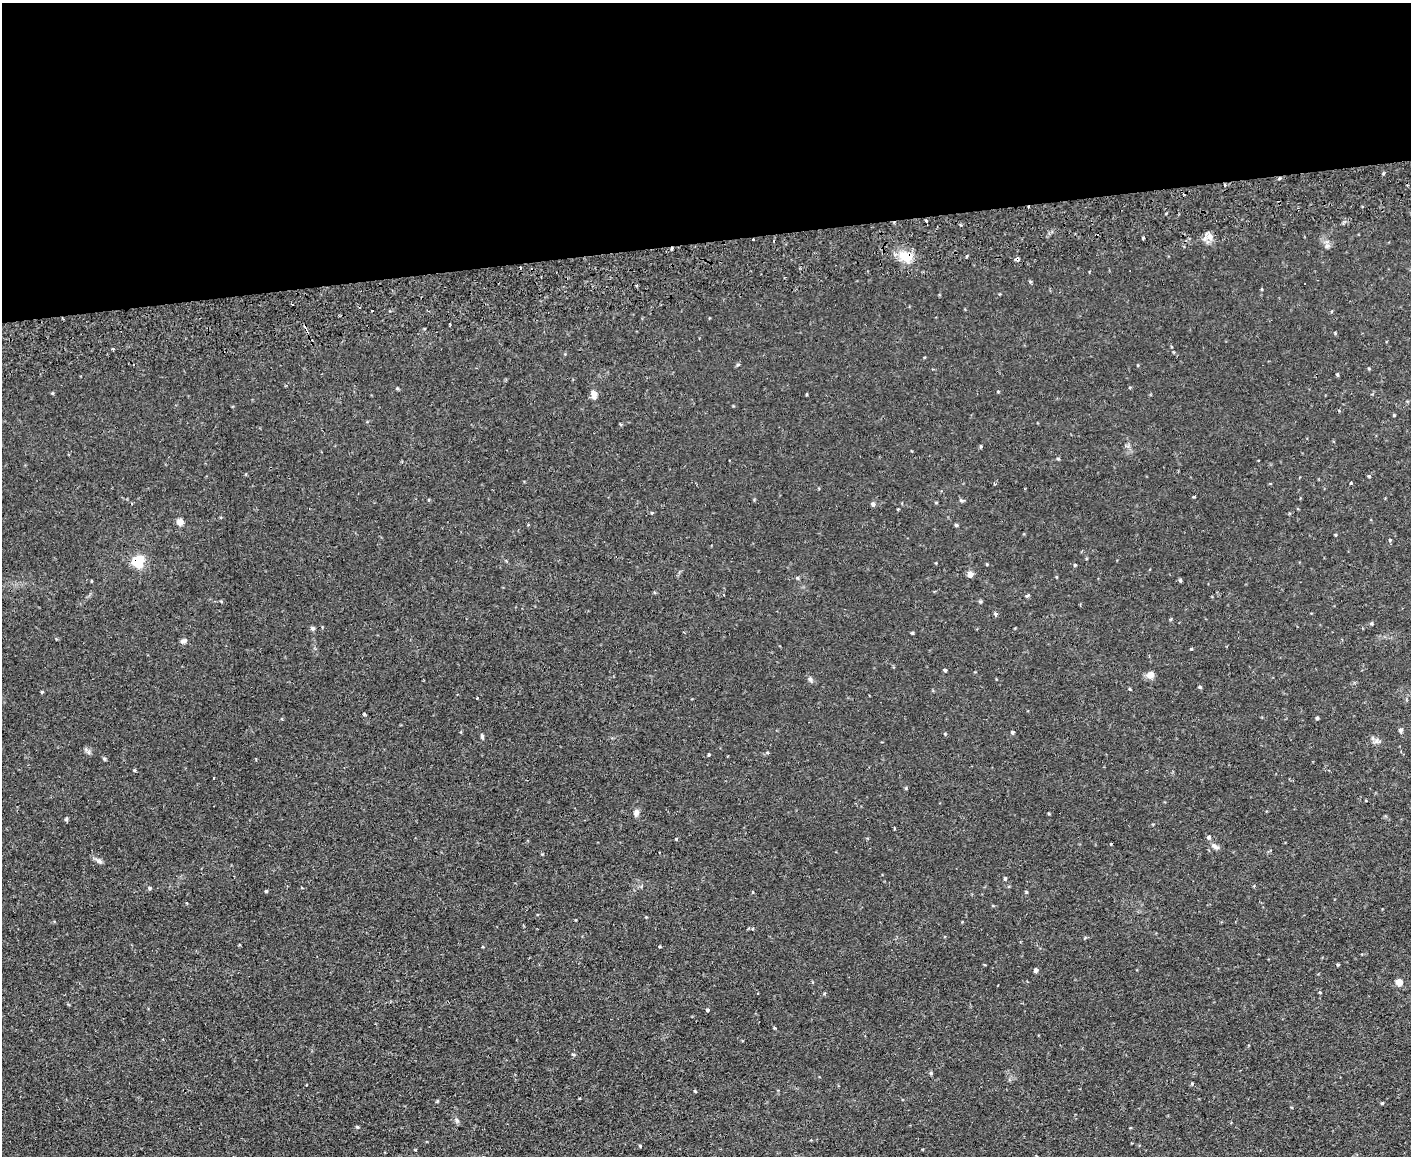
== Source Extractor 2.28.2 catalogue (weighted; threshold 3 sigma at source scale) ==
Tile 2 of 3 x 4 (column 2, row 1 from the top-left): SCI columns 1540-2948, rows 3516-4669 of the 4595 x 4724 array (HDU 1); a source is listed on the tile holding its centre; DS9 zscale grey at full resolution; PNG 1413 x 1158 px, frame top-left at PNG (2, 3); no overlay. Shown black and unused: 21% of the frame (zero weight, under 2 of 3 exposures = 3% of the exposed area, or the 3 px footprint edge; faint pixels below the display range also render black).
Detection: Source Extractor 2.28.2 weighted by HDU 2 'WHT'; one run over the whole footprint, this tile lists its part. Background 0.0291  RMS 0.0052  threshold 0.0233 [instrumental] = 3 sigma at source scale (4.5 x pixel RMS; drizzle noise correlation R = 1.50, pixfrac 1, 0.05/0.05 arcsec/px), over >= 5 px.
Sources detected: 81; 7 cosmic-ray / hot-pixel residue — not listed; the other 74 listed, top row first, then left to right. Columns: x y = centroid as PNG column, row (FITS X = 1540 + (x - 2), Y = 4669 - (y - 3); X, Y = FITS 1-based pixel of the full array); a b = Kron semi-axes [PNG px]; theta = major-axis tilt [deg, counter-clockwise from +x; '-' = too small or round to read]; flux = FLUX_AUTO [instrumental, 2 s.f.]
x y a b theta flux
926 221 3 3 - 1.9
1210 237 9 9 - 3.3
1143 238 3 3 - 0.74
753 240 3 2 - 0.53
1326 246 7 4 89 1.1
905 256 18 11 -21 9.1
1017 259 5 4 - 1.4
372 310 3 2 - 0.6
450 325 3 2 - 0.55
738 364 5 3 - 0.54
1337 374 4 3 - 0.44
594 394 10 7 -83 2.9
1394 415 4 3 - 0.41
981 447 5 4 - 0.61
1369 476 4 4 - 0.55
994 483 4 3 - 0.4
1351 484 3 3 - 2
961 500 6 3 -19 0.72
873 504 5 5 - 1.3
898 509 4 3 - 0.38
180 522 5 5 - 4.3
956 525 4 4 - 0.71
1390 540 5 4 - 0.54
138 561 6 6 - 27
1075 565 4 3 - 0.48
970 574 5 5 - 3.2
798 578 5 3 - 0.54
1181 581 4 4 - 0.77
1027 596 5 3 - 0.75
980 601 6 4 -1 0.63
996 614 5 4 - 0.81
1372 624 5 3 - 0.5
312 628 6 4 -45 0.81
912 633 4 4 - 0.51
184 641 8 5 17 1.5
945 670 4 4 - 0.65
1150 675 8 7 - 3.4
810 679 8 4 -59 1
1200 687 5 4 - 0.59
42 692 4 4 - 0.5
477 698 3 3 - 0.49
364 714 4 3 - 0.49
1317 718 4 4 - 0.77
1400 730 6 5 - 1.1
1013 732 4 4 - 0.86
945 734 5 3 - 0.44
482 736 6 4 -76 0.81
1377 741 10 6 -18 1.7
709 754 3 3 - 1.4
134 770 4 4 - 0.49
214 778 3 2 - 0.4
636 813 8 6 70 1.8
66 819 5 4 - 0.79
894 829 3 2 - 0.95
1209 837 6 5 - 0.94
676 839 3 3 - 0.41
1215 846 11 5 -30 1.6
99 861 9 6 -26 1.6
1005 878 5 4 - 0.64
150 888 5 3 - 0.58
266 891 4 3 - 0.59
1026 892 5 3 - 0.51
1338 965 4 3 - 0.53
1036 970 4 4 - 1.8
1399 982 5 5 - 6.6
1320 992 4 2 - 0.4
707 1010 4 3 - 0.99
573 1054 5 3 - 0.53
931 1073 5 4 - 0.57
695 1091 5 3 - 0.44
1382 1103 3 3 - 0.57
457 1120 9 4 -43 1
357 1127 5 4 - 0.55
640 1146 4 3 - 0.42
Overlapping masked pixels (flux is a lower limit): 3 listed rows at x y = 905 256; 1017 259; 138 561
Unlisted compact peaks at least as high as the median listed source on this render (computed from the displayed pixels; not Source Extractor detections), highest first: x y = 1191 649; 906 788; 104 759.